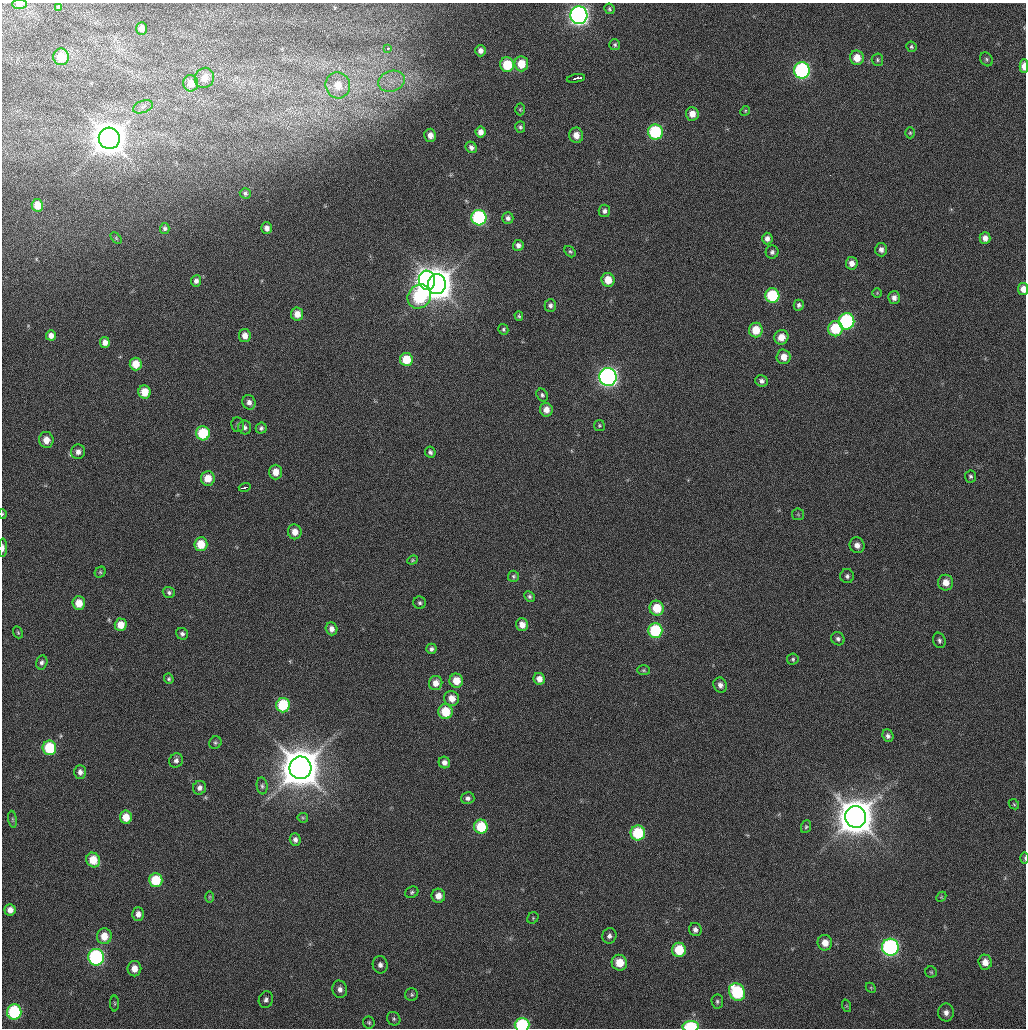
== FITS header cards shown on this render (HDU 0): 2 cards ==
NAXIS1  =                 1024 / Comment
NAXIS2  =                 1026 / Comment

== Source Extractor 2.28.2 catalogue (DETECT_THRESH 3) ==
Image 1024 x 1026 px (HDU 0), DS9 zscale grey, 1 PNG px = 1 image px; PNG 1028 x 1030 px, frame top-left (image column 1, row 1026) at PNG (2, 3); each listed source drawn as its Kron ellipse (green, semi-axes under 4 px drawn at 4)
Background 23.6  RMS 3.9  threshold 11.7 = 3 sigma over >= 5 px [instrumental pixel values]
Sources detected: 182; all 182 listed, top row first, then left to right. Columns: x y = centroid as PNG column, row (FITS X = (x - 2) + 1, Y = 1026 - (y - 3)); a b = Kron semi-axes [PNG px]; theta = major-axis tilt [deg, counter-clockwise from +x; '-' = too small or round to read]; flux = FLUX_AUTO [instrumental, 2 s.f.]
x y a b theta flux
19 4 7 4 0 1.7e+03
59 7 4 3 - 5.6e+02
609 9 5 5 - 4.3e+02
579 15 9 8 - 1.1e+05
142 28 6 5 - 1.8e+03
615 45 5 5 - 4.8e+02
911 47 5 5 - 4.4e+02
388 48 3 3 - 3.2e+03
480 51 5 5 - 1.2e+03
61 57 8 8 - 6.3e+03
857 58 7 7 - 3.8e+03
986 59 7 6 - 5.1e+02
877 60 6 6 - 4.6e+02
521 64 7 7 - 5.5e+03
507 65 7 7 - 9.1e+03
1024 66 7 4 -89 2.5e+03
802 70 8 8 - 4.4e+04
204 78 10 9 - 3.1e+03
576 78 9 3 10 1.6e+04
392 81 14 10 18 3.6e+03
191 83 8 7 - 3.4e+03
338 85 13 12 - 5.9e+03
143 107 10 6 21 1.1e+03
520 109 6 5 - 3.8e+02
745 111 5 4 - 3.1e+02
692 114 7 6 - 2.6e+03
520 127 6 5 - 5.5e+02
481 132 5 5 - 1.7e+03
655 132 7 7 - 2.2e+04
910 133 5 4 - 3.6e+02
430 135 7 6 - 1.8e+03
576 135 8 7 - 2.6e+03
109 138 10 10 - 6.3e+05
471 147 6 5 - 9.6e+02
245 193 5 5 - 5.0e+02
37 205 6 5 - 3.7e+03
604 211 6 6 - 9.0e+02
479 218 8 7 - 3.2e+04
508 218 6 5 - 8.3e+02
165 228 5 4 - 5.8e+02
267 228 6 5 - 1.3e+03
116 238 7 4 -46 3.9e+02
985 238 6 5 - 1.5e+03
767 239 6 5 - 1.1e+03
518 245 5 5 - 1.0e+03
881 250 7 6 - 1.1e+03
570 252 6 4 -47 4.4e+02
772 252 6 6 - 7.0e+02
852 263 6 6 - 1.7e+03
427 280 10 8 -82 1.4e+05
608 280 7 6 - 4.1e+03
196 281 5 5 - 9.7e+02
437 284 10 9 - 5.3e+05
1023 289 6 5 - 2.1e+03
877 293 5 5 - 3.1e+02
419 296 13 11 47 2.6e+04
772 296 7 7 - 1.5e+04
894 298 6 6 - 1.2e+03
550 305 6 5 - 7.5e+02
799 305 5 5 - 7.3e+02
297 314 6 6 - 2.5e+03
519 316 5 4 - 3.9e+02
846 321 8 8 - 3.2e+04
503 329 5 5 - 4.2e+02
835 329 7 7 - 1.0e+04
756 330 7 7 - 5.2e+03
51 335 5 5 - 1.4e+03
245 336 6 6 - 1.8e+03
781 337 7 7 - 3.2e+03
105 342 5 5 - 1.6e+03
783 357 7 7 - 2.7e+03
406 359 6 6 - 6.3e+03
136 364 6 6 - 3.8e+03
608 377 9 8 - 1.0e+05
761 381 6 5 - 8.8e+02
145 392 6 6 - 4.4e+03
542 395 7 5 -55 6.0e+02
249 402 7 6 - 1.3e+03
546 410 6 6 - 2.1e+03
238 425 7 6 - 6.2e+02
599 425 5 5 - 3.8e+02
245 427 7 6 - 8.2e+02
261 428 5 5 - 6.8e+02
203 433 7 7 - 1.2e+04
46 440 8 7 - 2.6e+03
78 452 7 7 - 1.4e+03
430 452 5 5 - 6.8e+02
276 472 7 6 - 2.9e+03
970 476 6 5 - 5.8e+02
208 478 7 7 - 4.1e+03
245 487 6 3 16 6.6e+03
3 514 5 3 - 2.5e+02
798 514 6 5 - 4.8e+02
295 532 7 7 - 2.3e+03
201 544 7 6 - 5.5e+03
857 545 8 7 - 1.8e+03
3 548 9 4 89 9.4e+02
412 560 5 4 - 3.2e+02
100 572 6 5 - 3.8e+02
513 576 5 5 - 4.4e+02
847 576 7 7 - 8.7e+02
946 583 8 7 - 3.0e+03
169 592 6 5 - 6.4e+02
529 596 6 4 -46 5.3e+02
79 603 7 6 - 3.7e+03
420 603 6 6 - 5.8e+02
657 608 7 7 - 6.5e+03
121 625 6 6 - 3.5e+03
522 625 6 6 - 2.1e+03
332 629 6 6 - 1.4e+03
655 631 7 7 - 1.8e+04
18 632 6 4 -68 3.5e+02
182 634 6 5 - 7.6e+02
838 639 7 6 - 8.1e+02
939 640 8 6 -73 7.4e+02
431 649 5 5 - 6.6e+02
793 659 6 5 - 4.6e+02
42 662 7 5 76 7.4e+02
644 670 6 5 - 4.0e+02
169 679 5 4 - 4.7e+02
539 679 6 5 - 1.9e+03
456 681 7 7 - 4.0e+03
436 683 7 6 - 2.1e+03
720 685 8 6 -65 1.3e+03
452 698 7 7 - 2.6e+03
283 705 7 7 - 1.3e+04
445 712 7 7 - 7.4e+03
888 736 6 5 - 7.8e+02
215 743 6 6 - 5.3e+02
49 748 7 7 - 1.3e+04
176 760 7 6 - 8.6e+02
444 762 6 5 - 1.2e+03
300 768 11 11 - 1.0e+06
80 772 7 6 - 1.1e+03
262 786 8 5 -83 6.3e+02
200 788 7 6 - 1.1e+03
468 798 6 6 - 8.3e+02
1014 804 6 4 -43 3.4e+02
126 817 6 6 - 4.0e+03
856 817 11 10 - 8.1e+05
303 818 5 5 - 3.6e+02
13 819 8 4 -81 5.0e+02
481 827 7 6 - 9.7e+03
806 827 6 5 - 4.4e+02
638 833 7 7 - 1.3e+04
295 840 6 5 - 1.1e+03
1025 858 6 3 -89 3.0e+02
93 860 7 6 - 5.4e+03
156 880 7 6 - 8.7e+03
412 892 7 5 28 5.3e+02
438 896 7 6 - 2.3e+03
209 897 6 3 89 2.8e+02
941 897 6 4 44 3.1e+02
10 910 5 5 - 1.6e+03
138 914 6 6 - 1.6e+03
533 918 6 5 - 4.1e+02
695 930 6 6 - 1.1e+03
104 936 8 7 - 3.7e+03
609 936 8 7 - 1.1e+03
825 943 8 7 - 2.7e+03
890 947 8 8 - 5.5e+04
679 950 7 7 - 8.6e+03
96 957 8 8 - 4.1e+04
985 962 7 6 - 2.4e+03
619 963 8 7 - 5.3e+03
380 965 9 7 -80 1.2e+03
134 969 7 7 - 2.7e+03
931 972 6 5 - 4.0e+02
871 988 6 4 -46 3.9e+02
340 989 9 7 -76 1.4e+03
737 992 9 7 -57 2.0e+04
412 995 6 6 - 5.8e+02
266 1000 8 7 - 9.3e+02
717 1001 7 6 - 6.2e+02
115 1003 8 4 90 4.2e+02
847 1006 6 4 -71 3.9e+02
14 1012 7 7 - 2.1e+04
946 1012 9 8 - 1.5e+03
394 1019 7 6 - 5.7e+02
369 1022 6 6 - 4.7e+02
522 1025 7 7 - 2.0e+04
691 1027 8 5 4 1.5e+04
At the frame edge (FLAGS 8, measured only in part): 8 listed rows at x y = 19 4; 1024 66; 1023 289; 3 514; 3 548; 1025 858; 522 1025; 691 1027